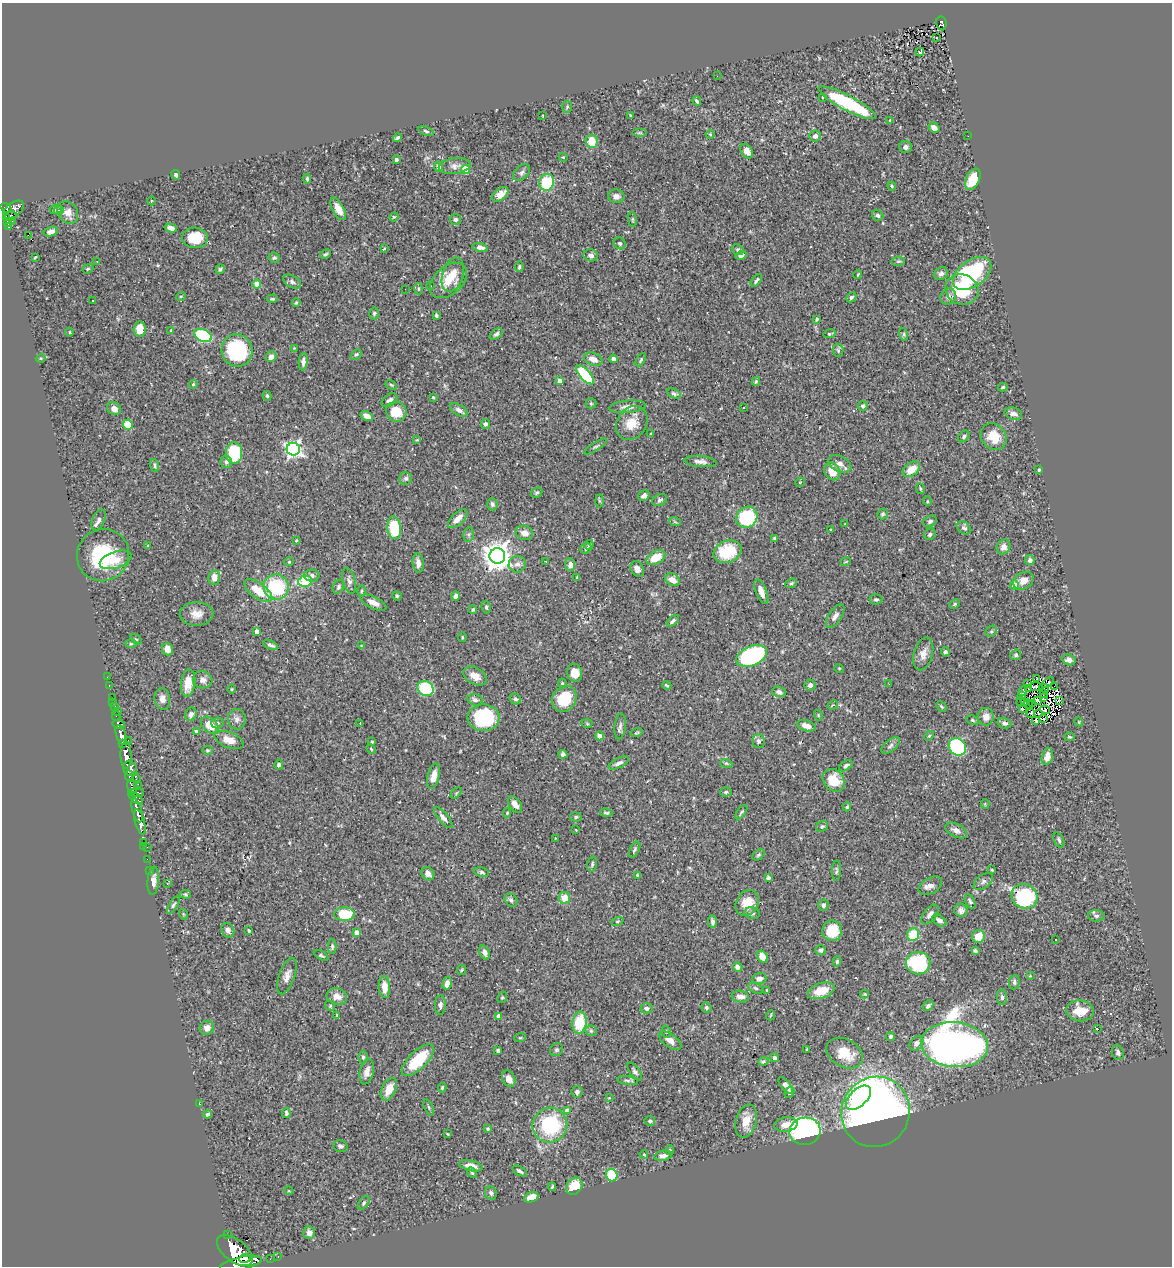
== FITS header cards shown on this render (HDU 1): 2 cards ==
NAXIS1  =                 1170
NAXIS2  =                 1264

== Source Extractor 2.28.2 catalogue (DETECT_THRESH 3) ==
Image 1170 x 1264 px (HDU 1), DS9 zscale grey, 1 PNG px = 1 image px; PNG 1174 x 1268 px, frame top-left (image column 1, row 1264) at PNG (2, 3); each listed source drawn as its Kron ellipse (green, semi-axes under 4 px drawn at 4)
Background 0.72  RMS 0.028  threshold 0.0838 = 3 sigma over >= 5 px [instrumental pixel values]
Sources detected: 474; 4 with non-positive FLUX_AUTO (blend fragments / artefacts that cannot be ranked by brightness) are neither listed nor drawn; the other 470 listed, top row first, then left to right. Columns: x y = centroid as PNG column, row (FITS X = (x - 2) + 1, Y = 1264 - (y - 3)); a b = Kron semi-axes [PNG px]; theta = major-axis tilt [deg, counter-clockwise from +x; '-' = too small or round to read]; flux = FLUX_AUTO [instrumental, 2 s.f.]
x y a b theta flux
941 23 7 5 -81 110
937 37 3 2 - 3.3
920 52 4 3 - 3.6
717 76 3 2 - 3.1
823 97 3 3 - 1.7
697 101 5 3 - 3.9
847 103 32 7 -28 150
567 107 6 5 - 3.4
543 116 3 2 - 1.6
630 116 4 2 - 1.9
890 120 4 3 - 1.5
934 128 6 4 -36 9.7
426 131 8 4 -19 3.2
640 133 7 4 0 2.8
710 134 4 4 - 2.1
815 136 5 5 - 6.9
968 136 2 2 - 1.6
397 138 4 3 - 3.1
592 141 6 6 - 35
905 147 6 6 - 6.1
747 151 8 5 -59 14
563 157 4 3 - 1.6
396 160 3 3 - 5.9
455 166 16 8 7 12
438 167 5 4 - 6.3
466 169 4 4 - 63
522 172 10 6 44 5.8
176 175 5 4 - 3.6
307 179 5 3 - 2.6
973 179 11 7 64 49
547 182 8 7 - 80
892 186 4 4 - 2
500 194 9 5 39 15
616 196 8 7 - 9
151 201 4 3 - 1.4
6 208 6 4 -35 420
338 209 12 5 -61 18
13 210 12 7 37 670
56 210 6 4 3 2.9
59 210 5 4 - 3.5
68 213 12 9 -55 16
11 215 6 3 9 86
878 215 6 5 - 4.6
7 217 4 3 - 160
394 217 5 4 - 1.9
455 219 5 5 - 4
632 220 7 4 -81 2.7
12 221 2 2 - 7.5
8 223 4 3 - 130
8 227 4 3 - 47
171 228 6 4 -16 9.3
51 232 7 4 15 8.1
28 235 2 2 - 2500
195 238 13 10 -3 58
620 243 6 5 - 4
480 247 8 4 -11 7.4
384 249 4 3 - 2.2
738 250 6 5 - 3.7
325 254 6 3 27 2.8
591 255 7 6 - 8.2
741 255 6 4 17 7.2
35 257 3 2 - 1.6
274 258 6 5 - 5.3
97 261 2 2 - 0.94
898 261 7 5 7 3
519 267 5 3 - 3
88 269 6 4 21 2.4
220 269 5 4 - 3.6
972 273 22 13 36 210
941 274 7 6 - 7.2
453 275 17 10 73 25
858 275 4 3 - 1.7
448 280 21 14 41 37
756 281 7 3 53 3.7
292 282 10 6 -32 5.1
257 284 4 4 - 32
430 286 3 2 - 1.4
405 289 2 2 - 2
418 289 5 3 - 1.9
962 290 17 15 -21 90
181 296 5 3 - 1.5
948 296 8 7 - 7.5
851 297 6 4 44 3.6
272 299 5 3 - 2.4
93 301 3 2 - 1.4
296 302 4 3 - 2
374 313 6 5 - 3.5
436 315 4 3 - 2.8
817 319 4 3 - 3.8
140 329 7 6 - 31
171 330 3 3 - 1.4
69 332 4 3 - 1.4
496 334 7 4 37 4.4
830 334 6 4 8 2.9
904 334 6 4 -72 2.6
203 336 9 6 -24 160
294 348 4 4 - 1.6
237 350 16 15 - 140
838 350 6 5 - 3
356 354 6 4 44 3.2
271 357 5 5 - 12
41 358 5 3 - 2
593 359 9 6 -22 17
614 359 4 4 - 7.5
641 360 7 4 59 2.9
303 362 9 4 84 8.1
585 375 12 5 -48 140
559 381 4 4 - 12
756 381 4 3 - 2.9
193 384 4 4 - 2.2
391 385 6 4 -30 2.2
1003 387 5 3 - 2.7
674 394 7 4 -24 4
267 396 5 4 - 3.5
433 397 4 4 - 2.1
389 400 9 5 38 6.2
591 403 5 5 - 2.4
863 406 5 5 - 4.8
628 407 18 6 5 11
114 408 7 6 - 10
743 408 3 3 - 2.6
459 410 10 5 -31 7.3
396 412 10 10 - 42
1013 414 9 6 -16 8.3
367 416 7 4 -30 15
632 423 18 14 55 36
485 424 5 4 - 4.4
128 425 5 5 - 55
651 434 3 3 - 2
964 436 7 5 45 4.1
994 437 14 12 -53 36
417 440 4 4 - 1.5
596 446 13 3 33 3.5
293 449 6 6 - 580
234 453 11 8 89 100
701 461 16 5 -5 9.2
226 462 6 5 - 5.2
840 464 12 7 -26 11
155 465 7 3 -76 3.1
911 469 10 6 38 26
1039 470 3 3 - 2.3
832 471 9 7 -57 27
406 478 6 6 - 4.8
800 482 5 4 - 1.7
920 489 5 3 - 2
536 493 6 5 - 3.4
644 496 6 5 - 7.4
660 500 8 5 25 4.8
599 501 6 4 -88 2.4
927 501 5 3 - 1.7
492 504 6 5 - 4.4
883 514 5 5 - 3.3
747 517 11 10 - 160
458 519 12 6 43 16
99 520 11 6 67 7.8
930 521 7 5 33 4.4
675 522 6 3 -19 2.3
845 524 3 3 - 1.3
394 528 11 7 -84 78
964 528 8 5 -36 5.8
831 530 3 3 - 1.8
524 533 9 7 -15 12
469 534 7 5 79 3.7
930 534 6 5 - 3.9
775 538 4 3 - 3.1
296 541 3 2 - 1.5
589 545 5 4 - 2
148 546 4 3 - 2.2
1004 547 8 6 60 11
586 548 6 5 - 4.5
727 552 14 11 23 81
103 555 26 25 - 140
497 556 8 7 - 2500
656 558 10 6 31 33
116 560 16 8 19 23
1030 560 5 4 - 6.3
546 561 3 2 - 1.9
846 561 5 3 - 1.6
289 562 5 4 - 2
418 563 10 5 -85 8.9
517 564 8 8 - 8.3
570 565 6 5 - 9.3
637 569 8 6 -59 12
312 576 8 6 0 7.2
214 577 7 6 - 14
577 577 4 3 - 2.4
673 580 7 6 - 15
305 581 7 5 11 100
349 581 13 6 -75 7.1
1023 581 11 8 30 15
791 583 6 4 21 2.6
1014 585 4 4 - 28
276 587 12 12 - 120
338 587 7 5 63 4.5
258 591 16 7 -35 42
361 591 5 3 - 2.3
761 592 13 5 -68 14
397 596 4 4 - 2.4
456 596 5 4 - 7.2
876 599 6 5 - 3.5
373 602 14 6 -26 15
955 604 5 4 - 2.9
486 607 6 4 -81 3.5
473 609 4 3 - 2.9
196 614 17 12 1 20
835 616 13 6 56 9.9
673 621 7 4 44 5.2
257 631 4 4 - 11
991 631 6 5 - 3.1
462 637 5 3 - 2.1
136 639 6 3 -36 2
131 644 6 4 0 2.4
270 645 8 4 -25 5.3
361 646 4 3 - 1.4
168 649 6 5 - 15
945 652 4 4 - 4.6
923 654 17 9 75 16
1016 655 6 5 - 3.2
752 656 16 9 23 290
1069 660 7 5 -10 8.4
839 668 5 3 - 1.5
575 673 9 7 -77 18
475 676 12 8 -31 18
107 677 2 2 - 6.4
1037 679 3 2 - 1.1
203 680 9 8 - 9.7
188 683 14 7 83 28
1027 683 3 2 - 2.4
1048 683 7 2 37 2.7
562 684 5 4 - 2.4
889 684 2 2 - 3.7
109 685 3 2 - 11
667 685 4 2 - 2.5
810 685 5 5 - 6.5
1054 686 2 2 - 17
1036 687 7 2 -3 1.8
426 688 8 7 - 100
1044 688 5 2 - 2.8
232 689 4 3 - 1.7
1029 689 4 3 - 1.4
1023 691 5 3 - 2.3
779 692 7 5 -21 6.4
1044 693 2 2 - 1.7
1021 695 3 2 - 1.3
112 697 2 2 - 7.4
1043 698 4 3 - 1.3
162 699 11 8 -80 11
515 699 6 5 - 3.7
564 699 13 11 56 64
475 700 8 5 -14 5.5
1038 700 4 2 - 3.1
1060 700 4 2 - 1.5
113 702 2 2 - 8
1021 702 5 2 - 1.9
1024 703 4 2 - 1.7
1033 703 4 2 - 2.3
1028 704 5 2 - 0.32
833 705 5 3 - 1.8
114 706 3 3 - 30
941 706 6 3 -45 2.3
1022 709 3 2 - 2.1
1045 710 5 4 - 0.81
117 711 2 2 - 6.8
1031 713 5 2 - 1.5
1038 713 2 2 - 1.5
191 714 7 5 68 8.6
818 715 5 3 - 1.8
116 716 5 3 - 60
986 717 9 8 - 14
483 718 16 13 0 150
1044 718 3 2 - 1.5
237 719 10 9 - 8.8
972 720 6 4 -27 3.2
1036 721 4 3 - 2.6
1079 722 4 3 - 1.6
217 723 6 5 - 3.6
360 723 3 2 - 2.4
1004 723 7 5 -17 6.2
119 724 6 4 -9 250
587 724 5 3 - 1.9
210 725 10 7 -41 31
620 726 13 5 84 6.7
806 726 9 5 -16 11
196 731 4 3 - 2
637 733 6 3 18 2.3
121 735 10 4 -73 1600
599 736 4 4 - 19
929 736 6 3 45 2.4
1070 737 5 3 - 2.2
128 740 2 2 - 11
229 740 15 8 -21 19
759 741 7 6 - 5.3
372 742 3 3 - 2.3
122 744 4 3 - 470
891 745 11 5 40 6.1
957 747 9 8 - 190
371 749 5 3 - 1.8
207 750 5 4 - 2.6
563 754 4 4 - 5.1
126 755 13 5 -89 2700
1047 756 9 5 75 13
619 763 11 5 25 6.7
726 763 6 4 -18 2.6
279 765 5 4 - 4.6
846 766 7 4 33 5.5
130 768 8 6 -54 1100
129 776 6 3 -82 360
434 776 13 6 76 17
136 778 5 3 - 170
834 780 12 10 -50 43
138 784 2 2 - 16
132 787 8 5 -80 650
726 792 6 4 1 3.7
136 793 8 3 -1 560
456 793 6 4 46 2.2
136 798 8 4 -39 420
515 804 9 5 -55 11
985 804 4 4 - 1.9
847 807 4 3 - 3.5
137 810 12 4 -74 1400
741 812 8 4 54 2.9
507 813 5 4 - 2.3
606 813 6 3 -9 3.1
576 817 6 4 -10 3.4
443 818 13 5 -49 8.4
140 822 13 5 -74 2200
822 826 6 5 - 3
576 830 3 2 - 0.98
956 830 11 6 -28 9
555 838 3 2 - 1.2
1059 840 8 5 -67 4.2
143 842 3 3 - 32
144 846 4 2 - 8.2
147 847 2 2 - 11
635 850 8 4 63 4.1
758 855 7 4 40 3
147 859 2 2 - 11
592 864 7 4 76 3.6
149 870 3 2 - 18
992 870 4 3 - 1.7
836 871 10 4 87 4.1
482 872 7 5 -13 3.7
428 874 7 6 - 6.7
637 875 3 3 - 1.7
768 878 4 3 - 3.3
153 881 14 5 86 11
983 881 11 6 38 6.6
167 884 3 3 - 3.2
930 886 13 8 29 10
185 894 6 4 -7 2.3
1024 896 13 12 - 180
564 898 6 5 - 23
511 900 7 5 -48 4.7
970 902 8 4 -62 4.1
747 903 13 10 59 31
173 905 10 4 57 3.7
823 905 5 5 - 5.2
961 910 7 6 - 7.7
752 913 7 6 - 4.3
183 914 5 3 - 1.4
345 914 10 6 1 67
930 914 11 6 52 10
1096 916 8 5 -1 5.7
939 920 8 5 -35 7.8
617 921 6 4 19 2.4
712 922 6 4 -79 4.6
228 930 8 6 -62 9.1
249 931 4 3 - 2
832 931 10 10 - 49
356 933 4 4 - 14
913 935 6 5 - 55
978 937 7 6 - 25
1056 939 3 2 - 2.9
332 946 7 4 90 3.9
821 950 5 5 - 3.3
975 950 4 3 - 3.3
485 952 7 5 -68 8.2
321 955 8 4 -29 3
762 956 6 5 - 23
837 962 5 4 - 3
918 963 12 11 - 150
738 967 5 4 - 6.9
462 970 5 4 - 2.2
287 976 19 7 71 13
1030 976 3 3 - 1.9
759 979 7 5 18 11
1014 982 7 5 86 4.3
447 983 6 4 78 10
384 987 11 5 -86 23
756 988 8 5 -27 3.4
767 990 3 2 - 1.8
821 991 13 7 18 34
865 994 4 3 - 2.1
337 996 10 8 -17 15
740 996 9 6 -10 12
502 997 6 4 67 2.6
1002 997 8 5 -84 4.6
440 1005 10 5 87 5.7
330 1006 5 4 - 2.4
928 1006 6 4 45 4.6
706 1007 5 5 - 3.5
646 1008 6 5 - 5.3
1080 1011 14 10 -6 32
337 1015 4 3 - 2
771 1015 5 3 - 1.6
499 1016 4 4 - 16
579 1023 11 7 81 63
207 1028 7 6 - 13
1098 1029 3 2 - 26
591 1031 6 5 - 3.1
666 1031 6 4 -74 2.8
890 1037 4 3 - 3.7
520 1038 6 3 18 2
670 1041 13 6 -36 12
916 1043 8 6 45 7.8
954 1045 33 22 -5 1300
807 1049 3 3 - 2
498 1050 3 3 - 3
556 1050 7 6 - 3.6
1118 1052 8 5 -71 5.5
845 1053 19 14 -28 46
363 1057 6 4 -90 3.8
775 1058 4 4 - 7.3
418 1060 21 9 44 71
763 1061 5 4 - 3.5
635 1071 10 5 -54 5.2
367 1072 13 7 76 12
509 1079 9 6 -62 13
627 1080 10 4 -9 4.1
786 1085 10 4 -51 9
442 1088 4 3 - 2.7
389 1089 12 7 64 26
577 1092 6 5 - 4.9
789 1093 6 4 59 3.6
609 1098 4 4 - 1.5
858 1098 15 8 43 120
199 1104 3 2 - 2.9
429 1107 9 3 -68 2.3
567 1111 4 4 - 15
875 1112 36 34 61 1300
286 1113 5 4 - 3.9
208 1114 4 3 - 4.7
650 1121 5 4 - 4.4
746 1121 17 10 75 27
550 1125 17 17 - 140
786 1125 11 7 8 17
488 1129 3 3 - 3.8
805 1131 15 13 12 610
448 1134 4 3 - 1.4
340 1146 7 5 -13 4.7
670 1150 5 4 - 3.3
644 1154 4 3 - 1.9
663 1156 9 5 9 8.5
471 1166 12 5 -13 15
520 1171 8 3 -29 4.3
472 1173 6 4 -53 2.4
612 1175 6 5 - 90
574 1186 9 7 50 40
552 1187 4 2 - 2.7
289 1191 5 3 - 1.5
491 1193 7 5 -66 5
531 1197 7 5 20 22
364 1203 7 4 54 3.8
309 1233 6 6 - 9.5
227 1235 3 3 - 69
235 1250 21 11 -38 5500
278 1257 3 2 - 11
245 1258 6 2 7 550
270 1259 2 2 - 5
241 1263 21 6 12 3700
At the frame edge (FLAGS 8, measured only in part): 1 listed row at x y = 241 1263
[4 non-positive-flux detections neither listed nor drawn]